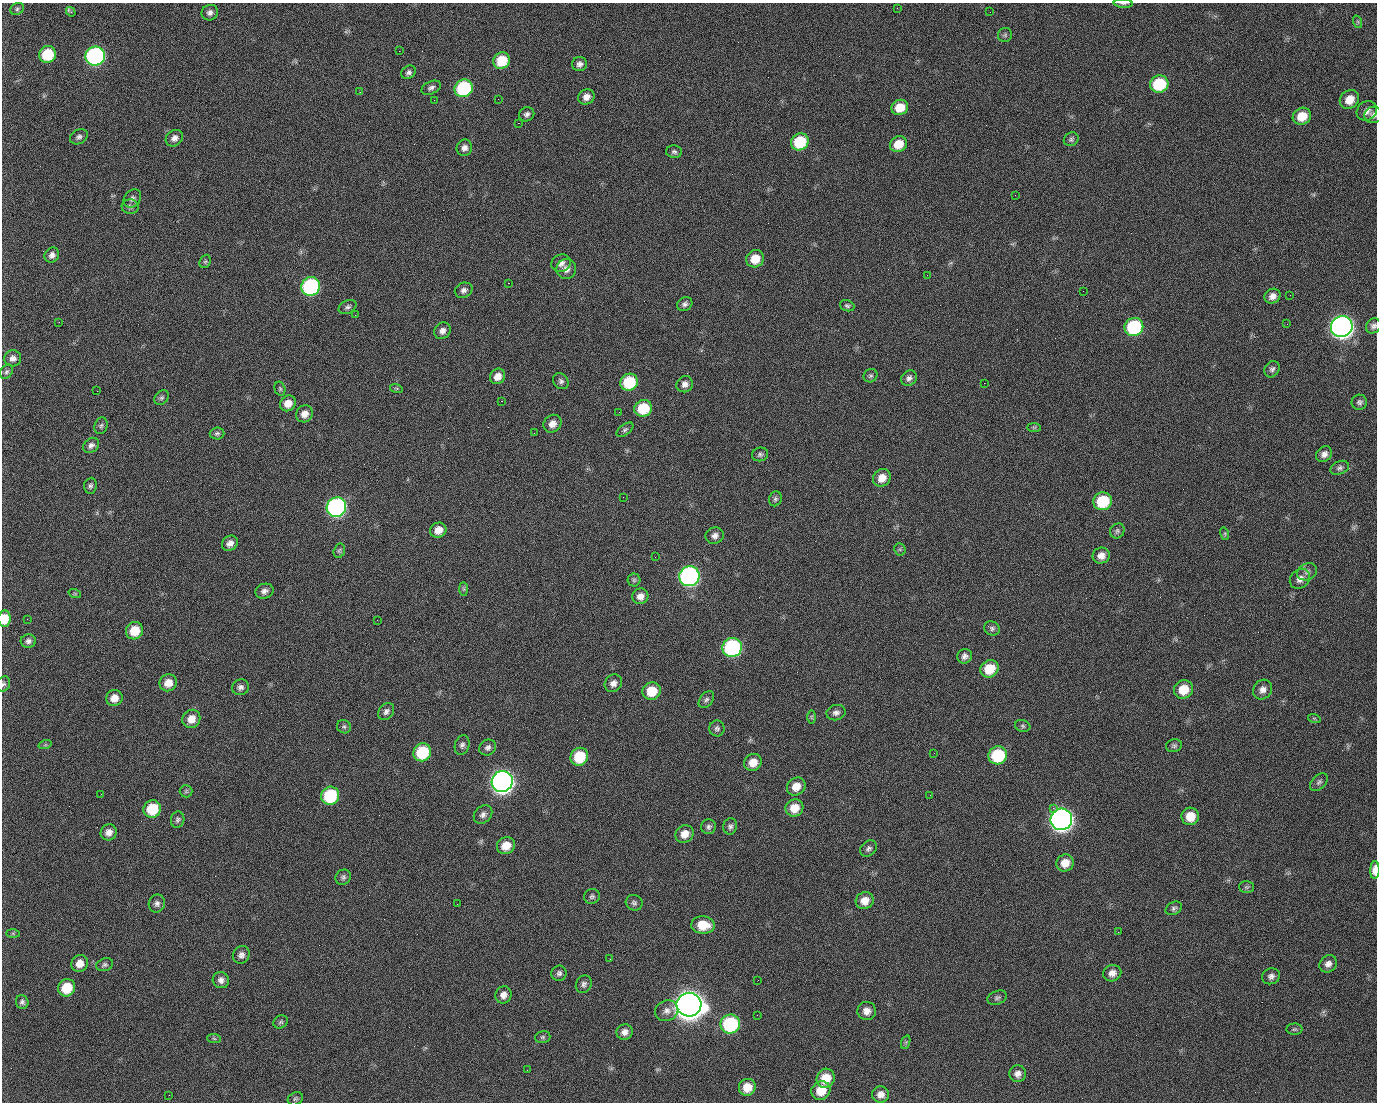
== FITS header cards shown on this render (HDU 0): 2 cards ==
NAXIS1  =                 1375 / length of data axis 1
NAXIS2  =                 1100 / length of data axis 2

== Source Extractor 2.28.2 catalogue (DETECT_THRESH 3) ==
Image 1375 x 1100 px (HDU 0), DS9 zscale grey, 1 PNG px = 1 image px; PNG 1379 x 1104 px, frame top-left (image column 1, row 1100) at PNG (2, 3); each listed source drawn as its Kron ellipse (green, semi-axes under 4 px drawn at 4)
Background 1450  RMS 28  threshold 85.1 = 3 sigma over >= 5 px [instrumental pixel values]
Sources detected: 215; all 215 listed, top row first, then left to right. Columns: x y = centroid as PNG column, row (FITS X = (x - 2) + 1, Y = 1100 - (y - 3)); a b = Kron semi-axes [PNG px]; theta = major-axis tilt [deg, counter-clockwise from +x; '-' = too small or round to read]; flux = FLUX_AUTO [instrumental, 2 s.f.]
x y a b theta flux
1123 3 9 4 -4 3.9e+03
897 8 2 2 - 8.9e+02
17 9 7 5 30 4.0e+03
71 12 5 3 - 5.3e+03
990 12 3 2 - 1.4e+03
210 13 8 7 - 7.8e+03
1358 22 6 4 -72 3.1e+03
1005 35 7 7 - 4.1e+03
399 51 2 2 - 2.1e+04
48 54 8 8 - 7.5e+04
95 56 10 9 - 5.1e+05
502 61 8 8 - 5.9e+04
580 64 7 7 - 7.6e+03
408 72 7 6 - 5.6e+03
1159 84 9 8 - 1.1e+05
431 88 10 6 25 6.8e+03
464 88 9 8 - 1.8e+05
360 92 2 2 - 1.0e+03
586 97 8 7 - 1.3e+04
498 99 2 2 - 1.1e+03
434 100 2 2 - 4.0e+03
1349 100 10 9 - 2.7e+04
900 107 8 7 - 3.6e+04
1367 111 11 9 38 1.1e+04
527 114 8 7 - 6.8e+03
1373 115 9 8 - 7.2e+03
1302 116 9 8 - 3.6e+04
518 123 2 2 - 2.4e+04
79 137 9 7 29 6.3e+03
174 138 9 7 38 1.0e+04
1071 139 8 6 34 4.6e+03
800 142 9 8 - 9.2e+04
898 144 9 7 37 3.1e+04
464 148 8 7 - 9.3e+03
674 152 8 6 -4 4.9e+03
1015 195 2 2 - 6.7e+03
132 199 10 7 50 7.4e+03
130 207 8 7 - 5.8e+03
52 255 8 7 - 8.6e+03
755 259 9 8 - 3.3e+04
205 261 7 5 67 3.6e+03
561 263 10 8 27 9.8e+03
566 269 10 10 - 1.2e+04
927 275 2 2 - 7.7e+02
508 283 2 2 - 5.7e+04
311 286 10 9 - 3.2e+05
464 290 9 7 25 7.3e+03
1083 291 2 2 - 2.9e+03
1290 295 2 2 - 1.9e+03
1272 296 8 7 - 1.2e+04
685 304 8 6 35 6.4e+03
847 306 7 5 -19 4.2e+03
347 307 9 6 26 5.5e+03
355 315 2 2 - 9.9e+02
59 322 2 2 - 1.5e+03
1287 324 2 2 - 1.3e+03
1373 326 8 6 46 6.4e+03
1134 327 9 9 - 1.8e+05
1342 327 11 10 - 1.5e+06
442 331 9 7 51 1.0e+04
13 358 8 8 - 9.3e+03
1272 369 8 7 - 6.0e+03
6 372 8 5 57 4.6e+03
498 376 8 7 - 1.5e+04
870 376 7 6 - 4.1e+03
909 378 8 7 - 7.2e+03
561 381 9 7 -49 5.7e+03
629 382 9 8 - 9.4e+04
984 383 2 2 - 1.9e+04
685 384 8 8 - 1.0e+04
396 388 6 4 -18 2.8e+03
280 389 7 5 -74 3.4e+03
97 391 2 2 - 1.3e+03
161 398 8 6 44 4.6e+03
501 401 3 2 - 5.9e+04
1359 402 8 7 - 5.8e+03
288 403 8 7 - 1.9e+04
643 408 9 8 - 6.8e+04
619 412 2 2 - 7.6e+02
304 414 9 8 - 1.5e+04
552 424 9 8 - 1.4e+04
101 426 8 6 71 4.6e+03
1034 427 7 4 0 3.2e+03
625 430 10 5 37 4.7e+03
217 433 7 6 - 4.3e+03
534 433 2 2 - 8.4e+02
91 445 9 6 39 7.6e+03
760 454 8 6 18 5.2e+03
1324 454 8 7 - 9.7e+03
1340 468 9 6 24 5.8e+03
882 478 9 8 - 2.2e+04
90 486 8 6 84 4.9e+03
623 497 2 2 - 2.9e+03
775 499 7 6 - 4.5e+03
1103 501 9 9 - 9.2e+04
336 507 10 9 - 5.8e+05
438 530 8 7 - 2.0e+04
1117 531 8 7 - 4.8e+03
1225 534 6 4 -73 2.9e+03
715 536 9 8 - 9.4e+03
230 543 8 7 - 1.1e+04
900 549 6 5 - 3.2e+03
339 551 7 5 74 3.5e+03
1101 556 8 8 - 1.4e+04
655 557 2 2 - 8.5e+02
1307 572 10 8 27 8.4e+03
689 576 10 10 - 6.8e+05
1300 579 11 9 43 1.3e+04
634 580 6 6 - 4.0e+03
464 589 7 4 -89 3.0e+03
264 591 9 7 17 8.8e+03
75 594 6 4 -19 2.6e+03
640 596 8 7 - 1.3e+04
4 619 8 6 84 3.6e+04
27 619 2 2 - 4.1e+03
377 620 2 2 - 1.1e+04
992 628 8 6 -29 5.4e+03
135 631 9 8 - 4.0e+04
28 641 7 7 - 7.0e+03
732 647 10 9 - 3.2e+05
965 656 8 7 - 7.4e+03
989 669 9 8 - 4.6e+04
168 683 9 8 - 2.0e+04
613 683 9 8 - 1.1e+04
3 684 8 6 60 4.8e+03
240 687 8 7 - 7.4e+03
1183 689 10 9 - 3.9e+04
1263 690 10 9 - 1.2e+04
652 691 9 8 - 4.5e+04
114 698 8 8 - 1.9e+04
706 700 9 6 51 5.7e+03
386 711 9 7 54 7.6e+03
836 713 10 7 14 8.1e+03
811 717 7 4 -89 3.1e+03
1314 718 6 4 -18 2.6e+03
191 719 9 8 - 2.1e+04
1023 726 8 5 -17 4.0e+03
344 727 7 6 - 4.6e+03
717 728 8 8 - 5.6e+03
45 745 7 4 18 2.7e+03
462 745 10 7 75 6.9e+03
1174 746 8 6 14 4.4e+03
488 748 9 7 34 6.9e+03
422 752 9 8 - 9.8e+04
934 753 2 2 - 1.6e+03
998 755 9 9 - 1.2e+05
579 757 9 8 - 7.2e+04
753 762 9 8 - 2.2e+04
502 781 11 10 - 1.5e+06
1319 782 10 7 45 5.5e+03
796 786 10 8 38 2.4e+04
186 791 6 6 - 3.7e+03
101 794 2 2 - 2.4e+03
930 795 2 2 - 6.5e+03
330 796 9 8 - 1.4e+05
794 808 9 8 - 2.9e+04
1053 808 2 2 - 1.6e+04
152 809 9 8 - 7.2e+04
483 814 10 8 44 8.6e+03
1190 816 9 8 - 3.0e+04
1061 819 11 10 - 1.5e+06
178 820 8 6 78 5.1e+03
730 826 8 7 - 5.8e+03
709 827 7 7 - 5.8e+03
109 832 8 7 - 1.2e+04
685 834 9 8 - 2.0e+04
506 846 9 8 - 2.7e+04
869 848 9 7 41 6.0e+03
1065 863 9 8 - 2.3e+04
1375 870 9 4 87 2.0e+04
343 877 8 7 - 5.3e+03
1246 887 7 6 - 3.9e+03
592 896 8 7 - 4.9e+03
865 901 9 8 - 1.9e+04
634 903 8 7 - 5.4e+03
157 904 9 8 - 7.4e+03
457 904 2 2 - 1.3e+03
1174 908 8 6 28 5.1e+03
703 925 12 9 -2 4.3e+04
1118 932 3 2 - 2.5e+03
13 933 7 4 -1 2.8e+03
241 955 9 8 - 8.6e+03
610 959 3 2 - 2.6e+03
80 963 9 8 - 1.8e+04
1328 964 9 8 - 1.1e+04
105 965 9 6 20 4.8e+03
559 973 7 7 - 5.8e+03
1112 973 9 8 - 1.3e+04
1271 976 9 8 - 8.1e+03
221 980 8 8 - 9.4e+03
758 980 2 2 - 1.7e+03
584 984 9 7 63 6.9e+03
67 988 9 8 - 5.8e+04
503 995 9 8 - 1.2e+04
997 998 10 6 19 5.3e+03
22 1002 7 6 - 5.4e+03
689 1005 12 12 - 3.7e+06
667 1011 12 10 20 1.2e+04
867 1011 9 9 - 1.4e+04
757 1015 2 2 - 1.3e+03
281 1022 7 6 - 3.8e+03
730 1024 9 9 - 1.9e+05
1294 1029 8 5 2 3.7e+03
625 1032 8 7 - 1.1e+04
543 1037 8 5 15 3.7e+03
214 1038 7 4 -3 3.1e+03
906 1042 7 4 71 3.2e+03
527 1070 2 2 - 8.3e+02
1018 1074 8 8 - 1.1e+04
826 1078 10 9 - 3.7e+04
747 1087 8 8 - 2.9e+04
821 1090 10 9 - 3.6e+04
881 1094 8 8 - 1.4e+04
169 1095 2 2 - 5.4e+03
295 1099 8 6 30 4.0e+03
At the frame edge (FLAGS 8, measured only in part): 6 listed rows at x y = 1123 3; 1373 115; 1373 326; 4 619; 3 684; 1375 870